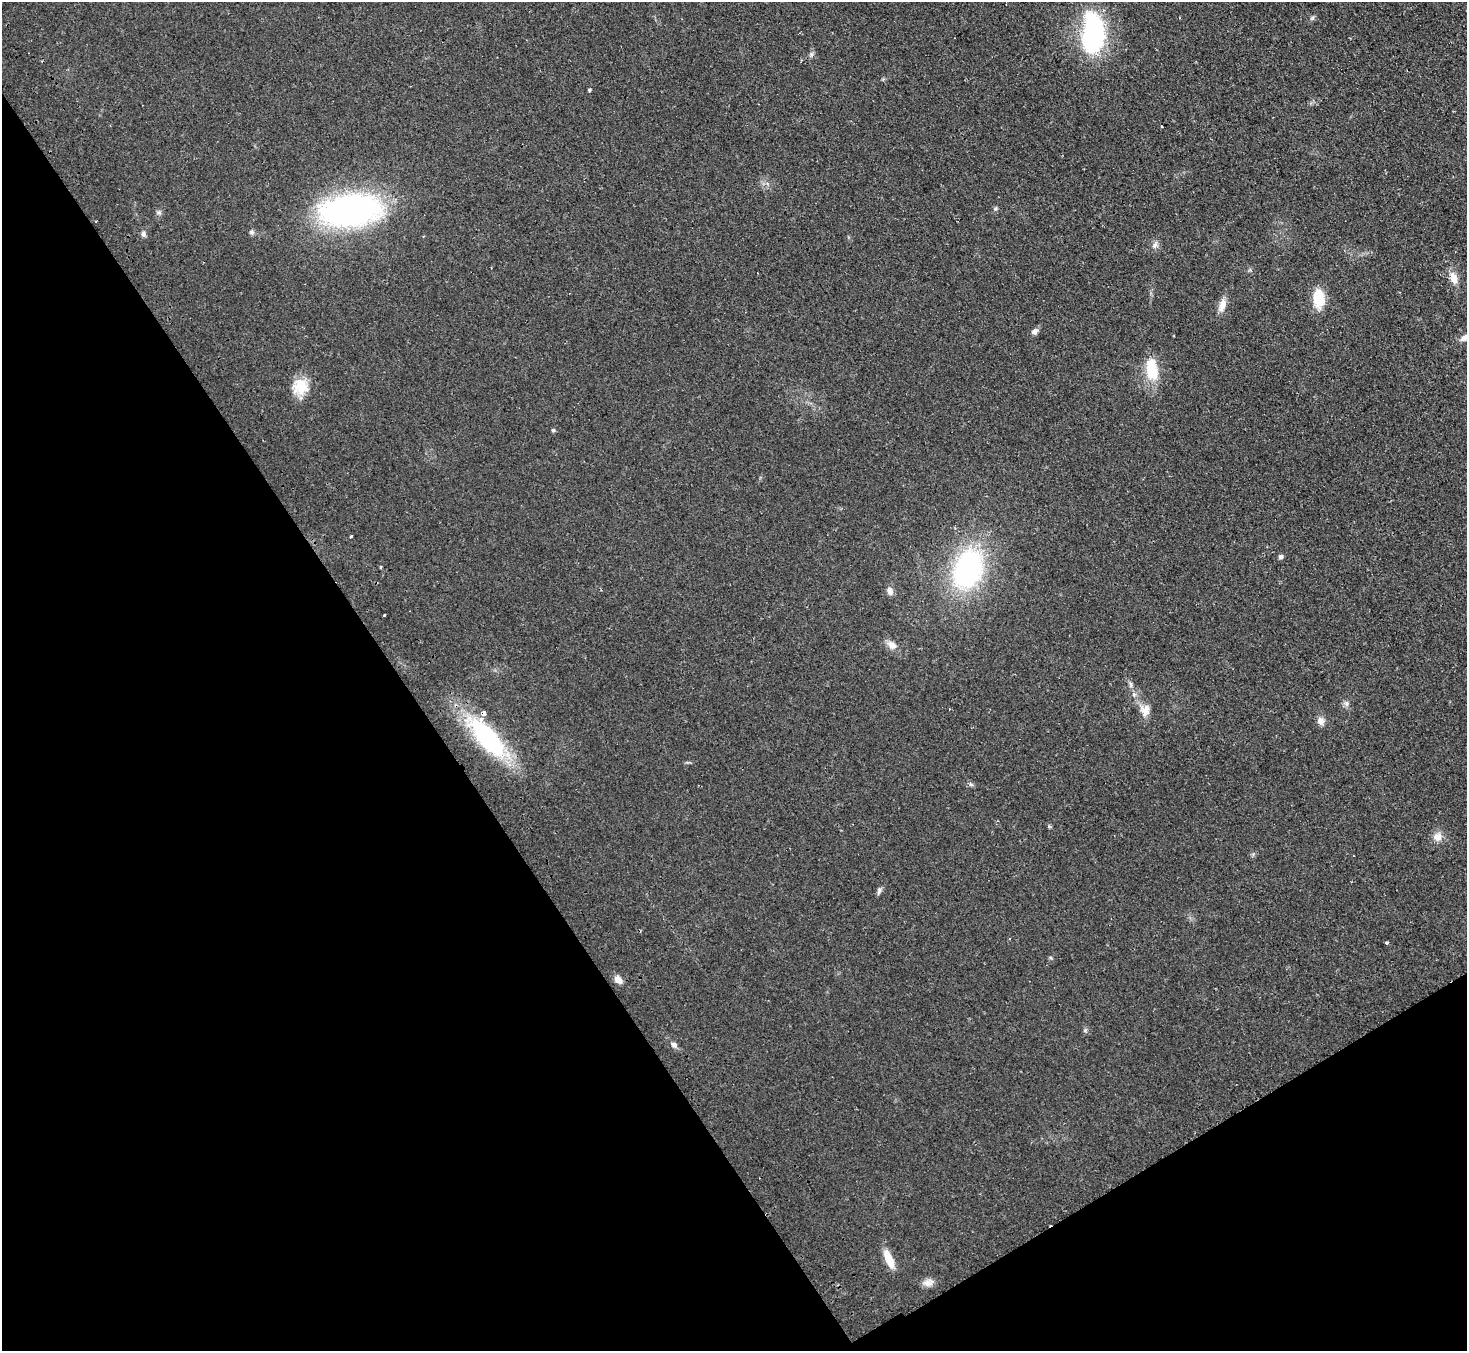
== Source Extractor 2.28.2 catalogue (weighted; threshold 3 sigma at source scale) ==
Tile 14 of 4 x 4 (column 2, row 4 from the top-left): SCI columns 1515-2979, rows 194-1542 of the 5958 x 5920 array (HDU 1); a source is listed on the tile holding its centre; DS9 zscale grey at full resolution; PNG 1469 x 1353 px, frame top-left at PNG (2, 2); no overlay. Shown black and unused: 33% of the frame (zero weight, under 2 of 3 exposures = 3% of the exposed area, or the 3 px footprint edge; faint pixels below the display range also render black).
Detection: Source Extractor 2.28.2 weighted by HDU 2 'WHT'; one run over the whole footprint, this tile lists its part. Background 0.106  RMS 0.013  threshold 0.0605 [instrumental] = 3 sigma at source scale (4.5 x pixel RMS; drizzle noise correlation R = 1.50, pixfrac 1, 0.05/0.05 arcsec/px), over >= 5 px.
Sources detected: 41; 2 inside a brighter listed object's ellipse — not listed separately; the other 39 listed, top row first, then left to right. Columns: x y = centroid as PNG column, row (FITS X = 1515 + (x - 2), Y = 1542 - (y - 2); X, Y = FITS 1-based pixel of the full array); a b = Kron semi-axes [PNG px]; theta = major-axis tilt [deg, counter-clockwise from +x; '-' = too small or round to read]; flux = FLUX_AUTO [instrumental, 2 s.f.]
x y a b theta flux
1312 18 6 5 - 2.3
1093 34 40 20 85 200
811 54 7 5 47 2.8
589 90 3 3 - 2.1
995 208 6 5 - 2.4
350 211 50 25 6 460
159 212 7 6 - 3.2
252 232 8 6 -42 3
143 234 8 6 -74 3.6
1155 245 11 6 65 5.2
1453 278 17 9 -73 13
1318 298 16 10 -87 49
1222 305 19 9 72 11
1035 331 9 8 - 4.5
1464 338 12 7 39 6.4
1152 369 25 13 -81 45
301 387 20 19 - 31
553 430 5 4 - 2.2
351 536 4 3 - 3.6
1280 556 5 4 - 5.2
380 567 5 3 - 1.3
968 569 37 25 71 260
890 591 10 7 -74 6.8
384 616 3 3 - 5.5
892 645 14 10 -30 10
1134 694 6 5 - 3.1
1346 704 8 6 90 4
1145 710 16 12 86 13
1321 721 11 9 -79 7.2
487 737 43 17 -50 200
971 785 7 4 -20 2.3
1437 837 11 11 - 11
879 891 11 5 80 3.4
1386 943 3 3 - 1.9
618 980 10 7 -42 9.9
1085 1030 6 4 -46 2.1
674 1044 8 6 -38 5.5
889 1259 20 7 -66 27
928 1282 15 9 8 8.5
Isophote crosses this tile's border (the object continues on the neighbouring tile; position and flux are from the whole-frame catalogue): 1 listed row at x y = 1464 338